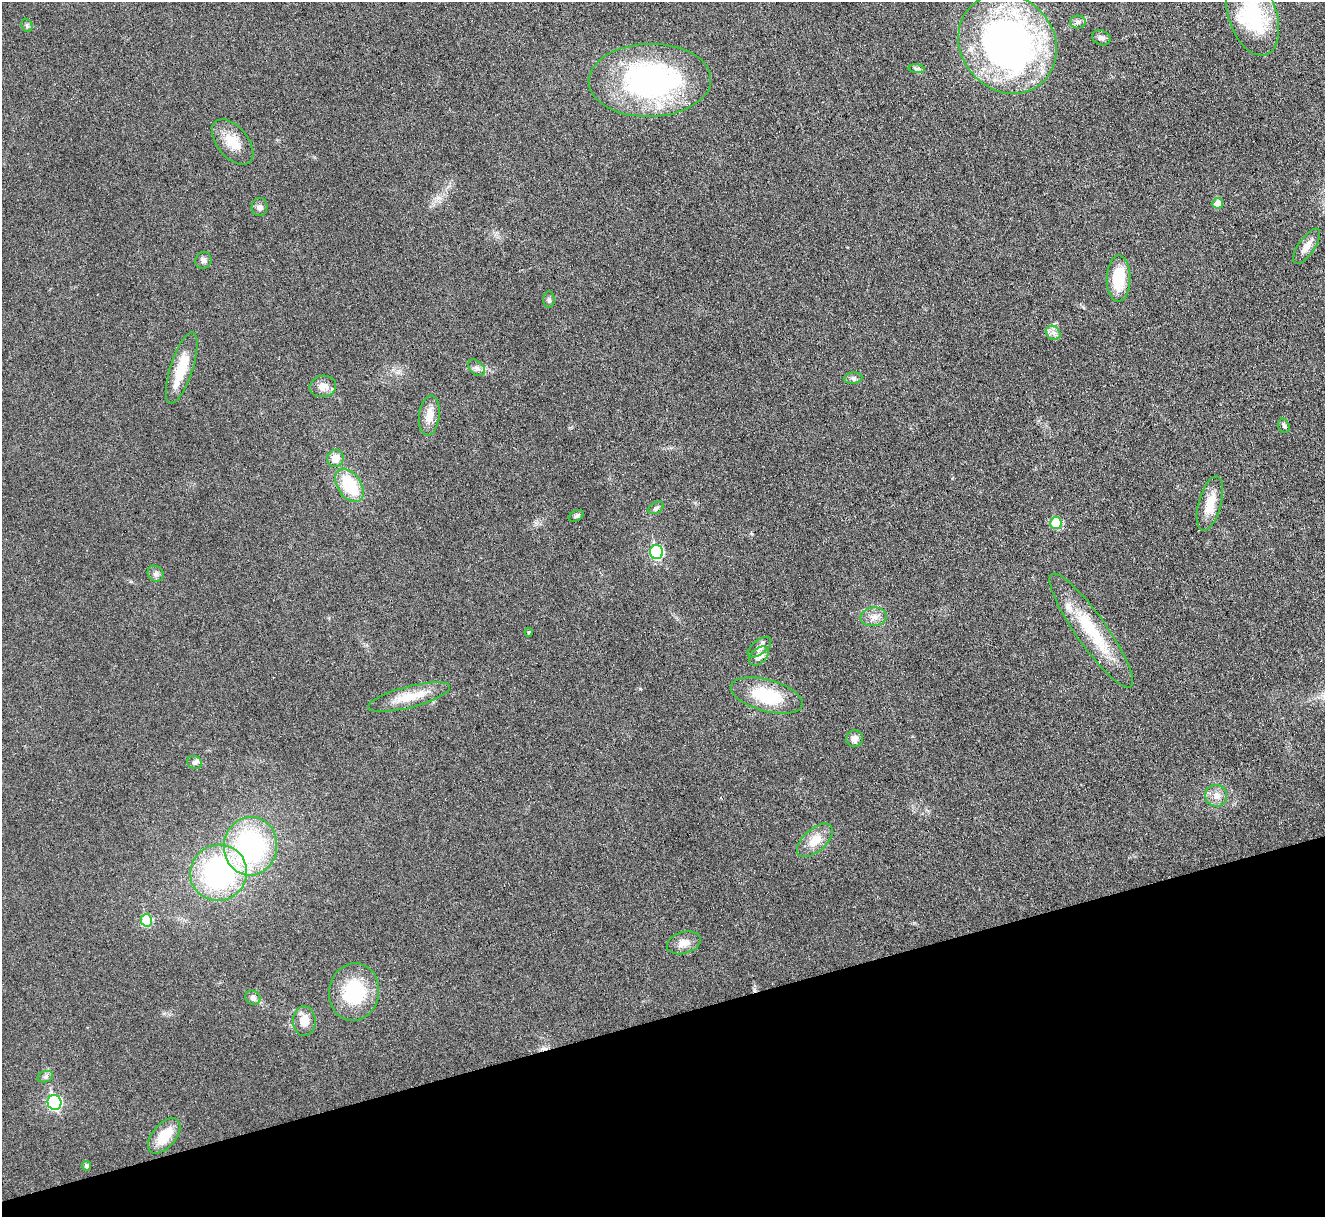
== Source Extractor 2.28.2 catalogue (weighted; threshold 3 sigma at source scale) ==
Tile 14 of 4 x 4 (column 2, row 4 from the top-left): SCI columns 1323-2645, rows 146-1360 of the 5292 x 5276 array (HDU 1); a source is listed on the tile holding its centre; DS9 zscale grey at full resolution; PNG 1327 x 1219 px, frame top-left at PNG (2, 2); each listed source drawn as its Kron ellipse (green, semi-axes under 4 px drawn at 4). Shown black and unused: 16% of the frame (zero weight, under 3 of 6 exposures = <1% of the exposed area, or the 3 px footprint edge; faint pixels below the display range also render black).
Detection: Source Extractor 2.28.2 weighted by HDU 2 'WHT'; one run over the whole footprint, this tile lists its part. Background 0.0461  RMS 0.0041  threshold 0.0168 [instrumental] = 3 sigma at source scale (4.09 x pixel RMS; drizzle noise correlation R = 1.36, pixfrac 0.8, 0.05/0.05 arcsec/px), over >= 5 px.
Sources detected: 55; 1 inside a brighter object's white glare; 1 cosmic-ray / hot-pixel residue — neither listed nor drawn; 2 inside a brighter listed object's ellipse — not listed separately; the other 51 listed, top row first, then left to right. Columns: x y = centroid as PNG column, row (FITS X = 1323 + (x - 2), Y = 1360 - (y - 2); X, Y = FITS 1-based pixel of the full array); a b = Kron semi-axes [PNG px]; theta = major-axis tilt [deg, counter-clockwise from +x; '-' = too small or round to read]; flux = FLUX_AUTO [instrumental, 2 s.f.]
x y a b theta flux
1252 15 42 24 -71 32
1078 22 8 6 0 1.3
27 25 7 5 -69 0.7
1101 38 9 7 -22 1.4
1007 44 52 46 -49 180
917 69 8 4 -6 0.75
650 80 61 36 1 87
233 142 26 15 -50 7.9
1218 203 5 5 - 4.6
259 207 9 8 - 1.3
1307 246 20 8 56 3.4
203 260 8 8 - 1.3
1119 279 23 12 89 15
549 300 8 5 -88 0.92
1053 333 8 6 -44 1.7
182 368 37 11 72 11
476 368 10 6 -41 1.4
853 378 9 5 7 1.1
323 386 13 10 11 3.4
429 415 20 10 83 4.7
1284 426 7 5 -74 0.85
335 458 8 8 - 4.2
349 485 19 11 -56 17
1210 504 28 11 75 7.3
656 508 8 5 30 0.94
576 516 8 5 30 0.8
1056 523 6 6 - 13
656 552 7 6 - 34
156 574 8 7 - 1.3
874 617 13 9 7 2.9
1091 631 69 15 -55 23
529 632 4 3 - 0.43
759 647 14 7 39 2.5
759 656 11 7 41 3
767 695 37 15 -15 20
409 697 42 10 15 9
855 739 8 8 - 2.4
194 762 8 6 -18 1.1
1216 796 11 10 - 3.1
815 840 22 11 41 5.8
250 846 29 26 83 64
218 873 28 28 - 68
146 920 6 6 - 15
684 943 17 10 16 3.8
354 992 29 25 80 22
253 998 8 7 - 1.5
304 1021 15 11 -90 5
45 1077 8 5 16 0.95
54 1102 7 7 - 52
164 1136 21 11 50 9.4
86 1166 5 4 - 1.1
Isophote crosses this tile's border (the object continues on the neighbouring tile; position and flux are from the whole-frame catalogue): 2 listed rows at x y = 1252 15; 1007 44
Unlisted compact peaks at least as high as the median listed source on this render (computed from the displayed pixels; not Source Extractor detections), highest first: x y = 640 689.